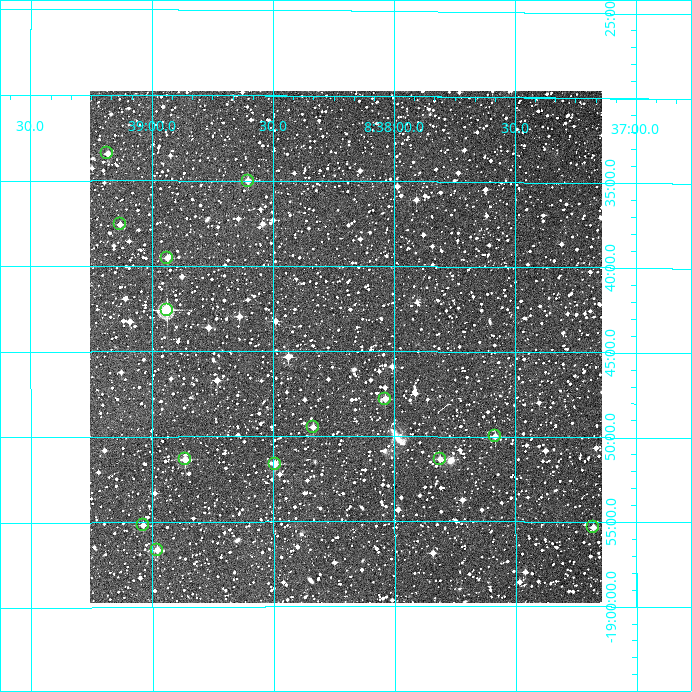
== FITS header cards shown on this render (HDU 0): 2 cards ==
NAXIS1  =                  512
NAXIS2  =                  512

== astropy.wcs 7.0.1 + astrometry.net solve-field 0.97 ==
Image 512 x 512 px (HDU 0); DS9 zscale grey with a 90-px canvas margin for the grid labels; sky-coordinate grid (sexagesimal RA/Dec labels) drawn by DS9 from the SOLVED WCS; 14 Tycho-2 reference stars matched to detected sources circled (green)
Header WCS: RA---TAN/DEC--TAN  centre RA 08:38:12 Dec -18:45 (129.55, -18.75 deg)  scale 3.52 arcsec/px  FOV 30.0' x 30.0'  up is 0 deg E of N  parity normal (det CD < 0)
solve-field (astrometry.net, Tycho-2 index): VERIFIED the header's WCS against the Tycho-2 star catalogue (14 matches, 0 conflicts) and refined it, rather than solving blind
Solved WCS: RA---TAN-SIP/DEC--TAN-SIP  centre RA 08:38:12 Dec -18:45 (129.55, -18.75 deg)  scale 3.52 arcsec/px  FOV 30.0' x 30.1'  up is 0 deg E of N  parity normal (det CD < 0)
The solver's refit moves the header's centre by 0.61 arcsec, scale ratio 1.001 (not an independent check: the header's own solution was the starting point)
Tycho-2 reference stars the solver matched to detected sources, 14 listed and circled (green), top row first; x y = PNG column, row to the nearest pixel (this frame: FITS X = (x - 90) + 1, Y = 512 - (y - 91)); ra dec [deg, ICRS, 3 dp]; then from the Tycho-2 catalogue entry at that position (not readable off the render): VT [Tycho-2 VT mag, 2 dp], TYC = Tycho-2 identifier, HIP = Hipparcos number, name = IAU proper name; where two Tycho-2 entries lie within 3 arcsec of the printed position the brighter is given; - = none
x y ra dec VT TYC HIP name
107 153 129.796 -18.557 11.50 6015-1223-1 - -
248 181 129.651 -18.583 10.67 6015-1466-1 - -
120 224 129.783 -18.626 11.24 6015-1550-1 - -
167 258 129.734 -18.659 11.22 6015-156-1 - -
167 310 129.734 -18.710 9.51 6015-1553-1 - -
385 399 129.509 -18.797 10.91 6019-494-1 - -
313 427 129.584 -18.824 11.43 6019-444-1 - -
495 436 129.396 -18.833 11.22 6019-746-1 - -
185 459 129.716 -18.856 10.35 6019-2236-1 - -
440 459 129.453 -18.855 11.68 6019-956-1 - -
275 464 129.624 -18.860 10.47 6019-160-1 - -
143 525 129.760 -18.920 10.93 6019-692-1 - -
593 527 129.295 -18.922 11.62 6019-496-1 - -
157 550 129.745 -18.944 10.21 6019-2164-1 - -